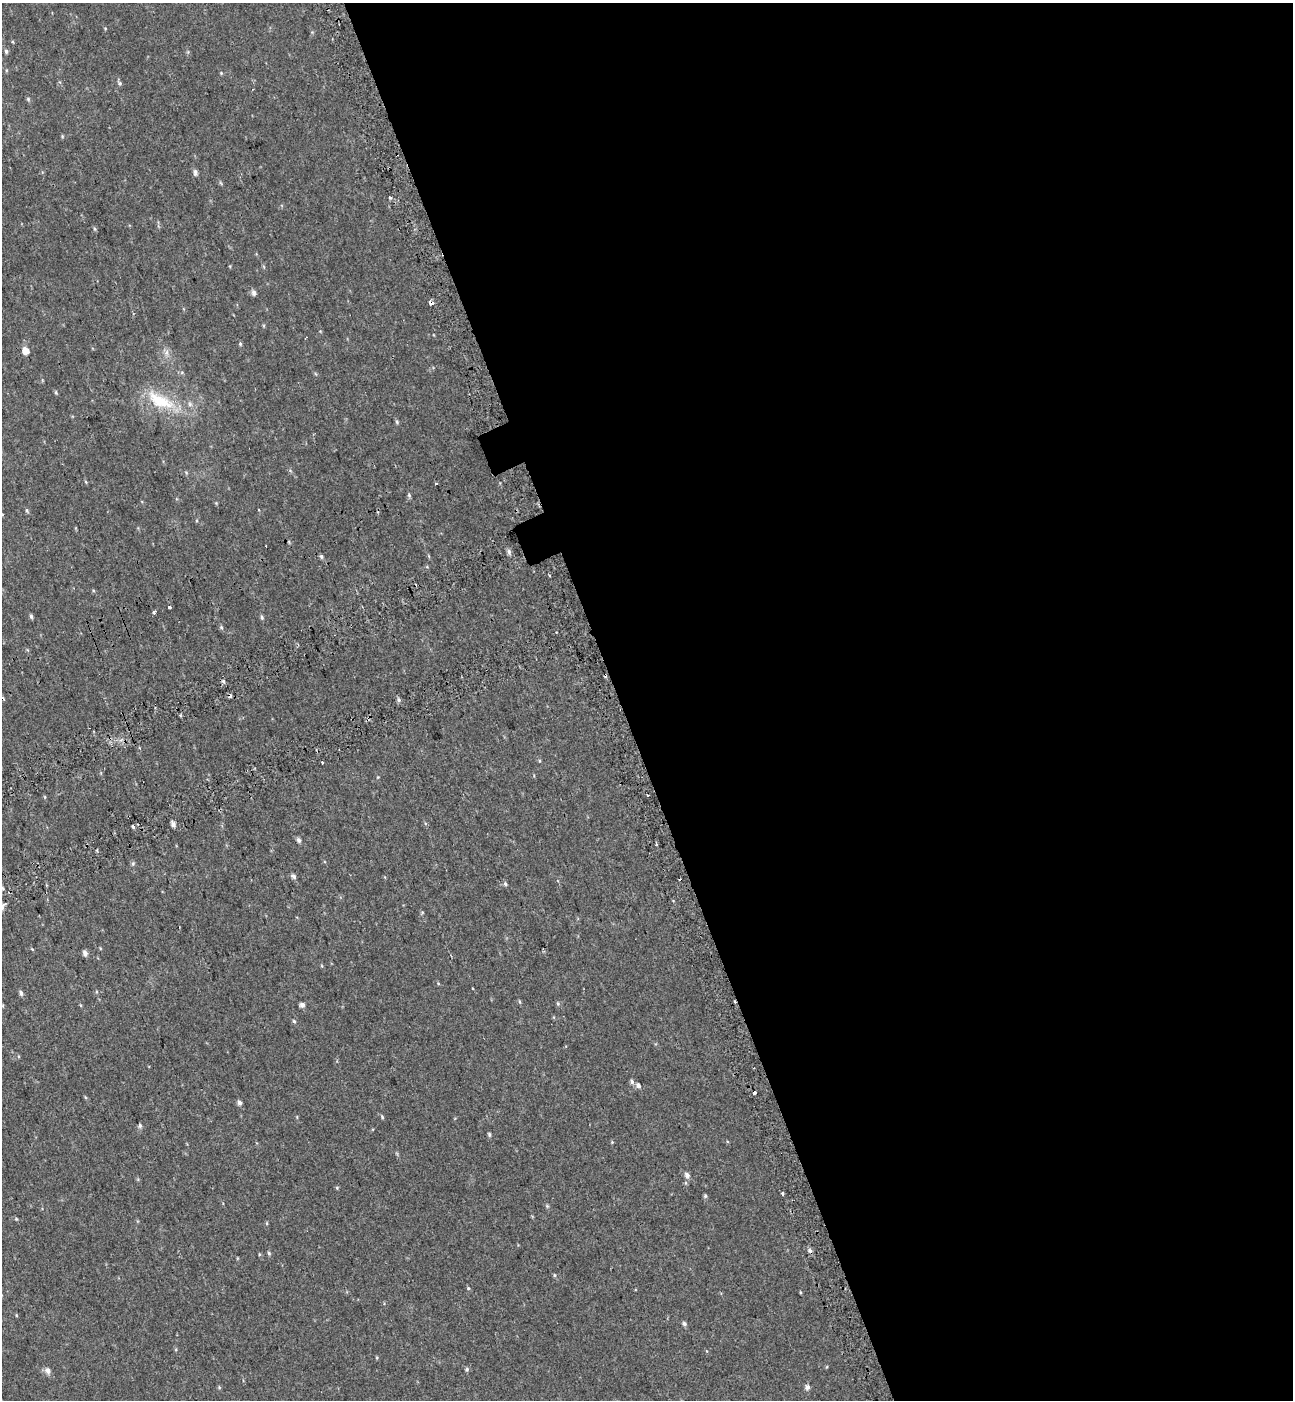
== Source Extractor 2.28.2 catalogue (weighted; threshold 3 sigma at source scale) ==
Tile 8 of 4 x 4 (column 4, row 2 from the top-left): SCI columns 4106-5396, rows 2898-4295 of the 5576 x 5797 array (HDU 1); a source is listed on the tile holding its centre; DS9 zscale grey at full resolution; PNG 1295 x 1402 px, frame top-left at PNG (2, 3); no overlay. Shown black and unused: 52% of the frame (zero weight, under 2 of 3 exposures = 6% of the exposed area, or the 3 px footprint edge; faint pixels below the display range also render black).
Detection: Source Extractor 2.28.2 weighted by HDU 2 'WHT'; one run over the whole footprint, this tile lists its part. Background 0.0199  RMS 0.008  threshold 0.036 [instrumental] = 3 sigma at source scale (4.5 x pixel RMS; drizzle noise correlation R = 1.50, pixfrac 1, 0.0396/0.0396 arcsec/px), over >= 5 px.
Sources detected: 89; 8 cosmic-ray / hot-pixel residue — not listed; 1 inside a brighter listed object's ellipse — not listed separately; the other 80 listed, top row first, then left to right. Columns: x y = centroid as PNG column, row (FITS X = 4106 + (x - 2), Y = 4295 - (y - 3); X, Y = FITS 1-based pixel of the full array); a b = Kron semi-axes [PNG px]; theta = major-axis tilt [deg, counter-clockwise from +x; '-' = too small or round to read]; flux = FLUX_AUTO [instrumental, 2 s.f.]
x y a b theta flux
312 32 5 5 - 0.87
6 51 6 4 -79 1.6
6 70 5 3 - 0.79
221 73 6 4 -46 0.86
120 83 7 5 -28 1.4
28 99 5 5 - 1.2
62 136 5 4 - 0.85
195 172 8 6 -85 2.5
390 198 3 3 - 4.5
95 229 6 4 -70 1
254 293 7 6 - 2.7
431 303 4 4 - 7.4
264 326 6 4 -72 0.83
306 338 4 2 - 0.81
240 344 6 4 -71 1.1
25 351 6 5 - 9.7
166 353 9 6 83 3.3
56 392 5 3 - 0.89
160 401 45 18 -27 37
397 422 6 4 -61 1.3
290 470 6 4 -20 1
186 472 6 3 -20 0.9
86 482 5 3 - 0.86
436 483 3 2 - 0.87
409 495 6 4 -47 1.1
216 503 4 4 - 0.73
27 510 7 4 -63 1.3
266 546 2 2 - 0.53
509 551 7 5 -88 2.1
321 556 6 4 -74 1.4
169 607 3 3 - 6.9
154 612 3 3 - 4.7
31 616 6 4 -79 1.5
262 617 6 4 -82 1.5
221 627 6 5 - 1.2
223 681 5 3 - 1.3
399 700 5 5 - 1.6
322 762 3 3 - 4.1
378 777 5 3 - 0.68
45 797 6 3 -71 0.76
173 824 6 5 - 3.3
133 827 3 3 - 3.6
299 840 6 5 - 2.3
656 844 3 2 - 1.2
133 864 7 5 70 1.4
293 876 6 5 - 2.3
505 884 7 5 -44 1.5
2 907 7 5 78 3.8
32 949 5 4 - 0.66
85 953 5 4 - 3.7
438 983 5 3 - 0.67
21 993 7 4 -70 2.1
519 1001 5 3 - 0.87
558 1003 6 5 - 1.2
302 1005 5 5 - 3.3
294 1021 5 4 - 1.1
632 1082 6 5 - 2
638 1085 8 6 -51 2.5
754 1092 3 3 - 4.6
239 1103 7 5 -71 2.3
382 1117 5 4 - 1
140 1125 6 5 - 1.8
489 1134 5 4 - 1.3
612 1142 4 4 - 0.77
687 1175 6 5 - 3.7
337 1188 5 5 - 0.86
783 1193 3 3 - 4.5
705 1196 6 5 - 1.3
547 1206 6 4 -46 1.1
16 1219 5 4 - 0.9
267 1223 5 3 - 0.79
269 1253 5 4 - 1.3
554 1275 5 4 - 1
468 1288 5 4 - 0.92
800 1292 5 3 - 0.7
684 1324 6 5 - 2
467 1369 6 5 - 1.5
48 1371 7 6 - 4.4
219 1387 5 4 - 0.89
807 1387 6 5 - 3
Overlapping masked pixels (flux is a lower limit): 3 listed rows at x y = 431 303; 133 827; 754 1092
Isophote crosses this tile's border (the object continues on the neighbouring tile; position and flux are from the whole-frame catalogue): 1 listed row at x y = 2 907